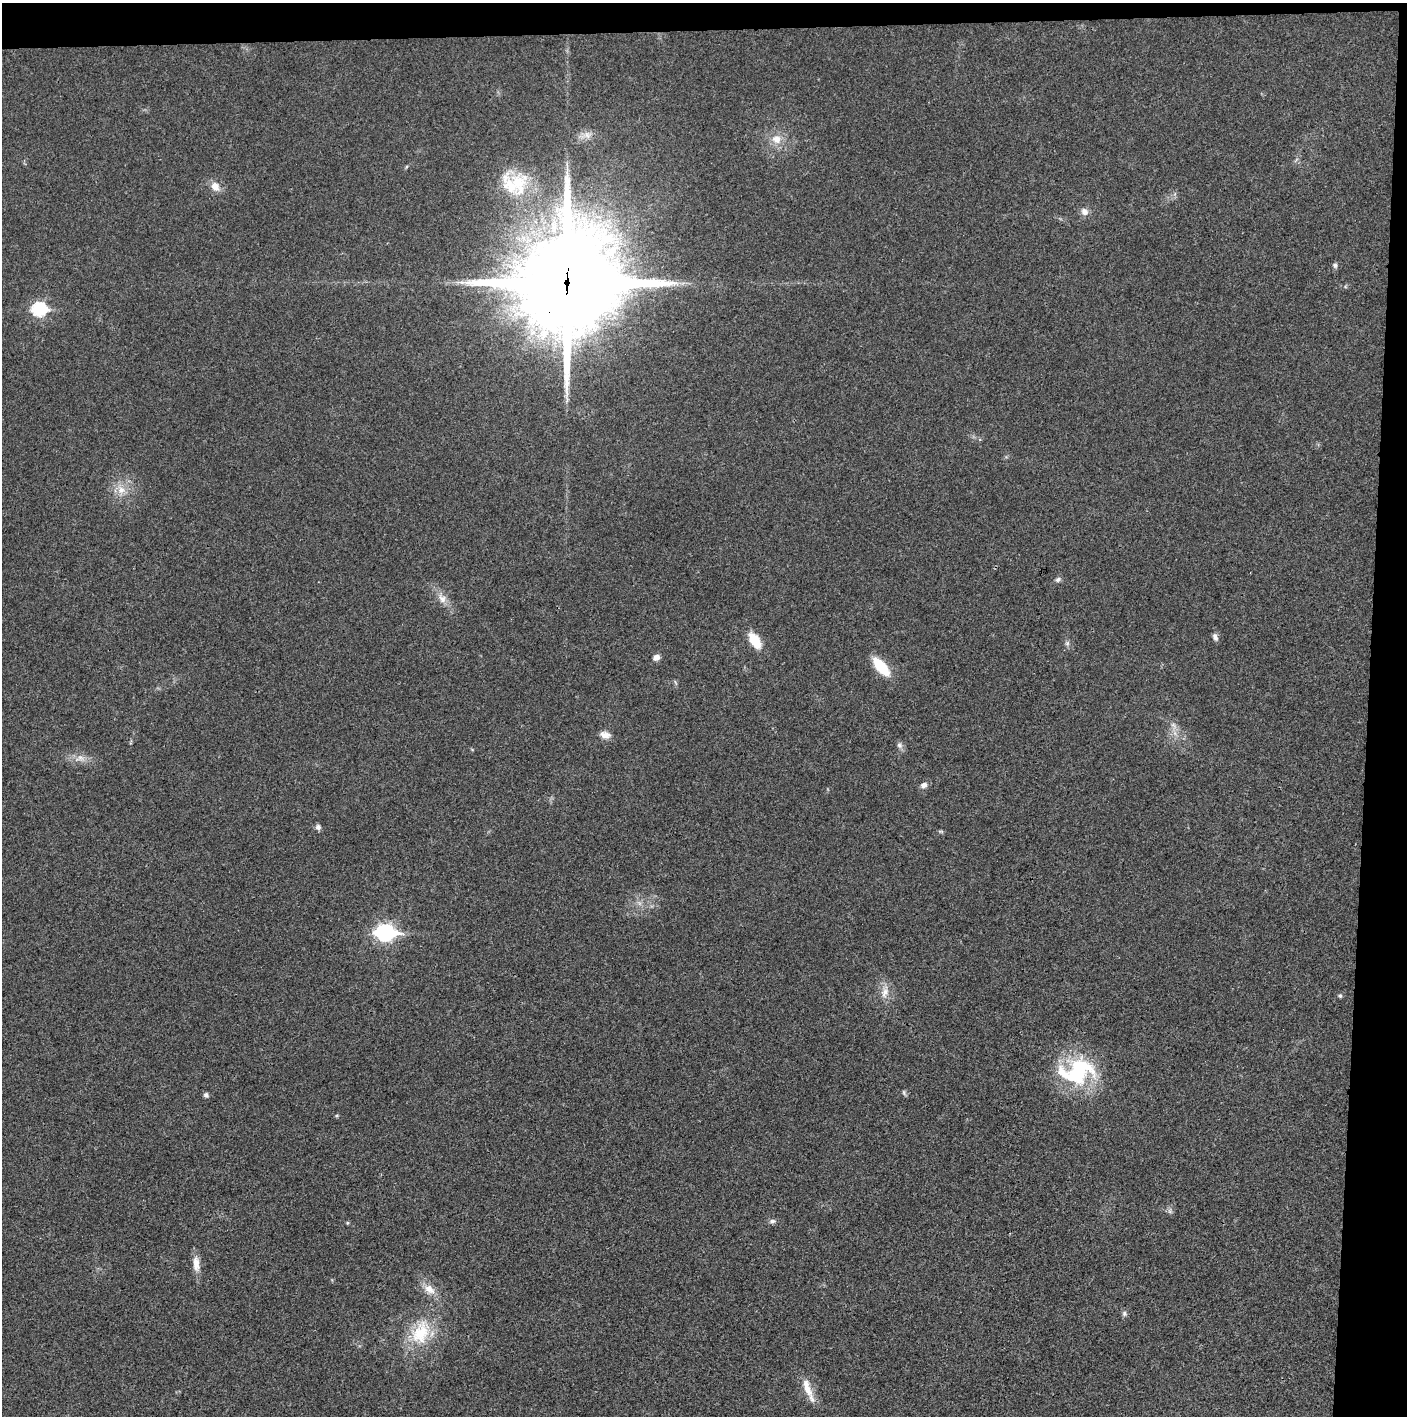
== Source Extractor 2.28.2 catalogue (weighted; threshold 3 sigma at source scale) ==
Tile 3 of 3 x 3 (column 3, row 1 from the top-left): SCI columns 2815-4219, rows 2830-4243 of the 4221 x 4243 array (HDU 1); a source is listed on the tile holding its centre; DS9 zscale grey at full resolution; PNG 1409 x 1418 px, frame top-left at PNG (2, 3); no overlay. Shown black and unused: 5% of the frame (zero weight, under 3 of 4 exposures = <1% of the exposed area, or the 3 px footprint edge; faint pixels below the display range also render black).
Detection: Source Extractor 2.28.2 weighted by HDU 2 'WHT'; one run over the whole footprint, this tile lists its part. Background 0.0189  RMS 0.005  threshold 0.0225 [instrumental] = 3 sigma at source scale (4.5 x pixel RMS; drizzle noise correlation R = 1.50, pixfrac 1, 0.05/0.05 arcsec/px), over >= 5 px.
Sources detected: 42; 1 too faint to see at this stretch — not listed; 1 inside a brighter listed object's ellipse — not listed separately; the other 40 listed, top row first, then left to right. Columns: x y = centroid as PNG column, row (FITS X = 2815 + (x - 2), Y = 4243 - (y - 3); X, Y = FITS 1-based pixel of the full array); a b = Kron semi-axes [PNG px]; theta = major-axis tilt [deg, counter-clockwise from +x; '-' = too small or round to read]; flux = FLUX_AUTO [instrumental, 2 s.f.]
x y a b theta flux
587 135 12 10 -8 3.8
776 139 13 12 - 6.3
406 167 6 3 71 0.55
517 183 39 27 -89 25
215 187 14 11 -59 4.6
1084 212 11 9 -51 2.9
1335 265 6 6 - 1.3
568 282 36 34 42 9800
39 309 8 7 - 72
121 490 14 11 -60 6
1058 580 8 6 26 1.4
442 598 14 11 -46 4.5
1215 637 9 6 -71 2
755 640 20 10 -57 11
1067 643 7 6 - 1.3
656 657 8 7 - 2.6
881 667 18 8 -49 20
675 683 9 3 -69 0.66
1174 726 12 6 -58 2.9
605 735 14 9 -13 3.7
899 745 10 7 -68 1.8
80 758 18 8 14 4.5
924 785 8 7 - 2.5
318 827 7 7 - 1.7
941 831 8 4 -8 0.73
639 903 7 5 -45 1.5
385 933 9 7 -1 160
885 992 20 10 81 5.6
1340 996 5 5 - 0.9
1077 1071 46 31 11 50
904 1092 8 4 -69 0.87
206 1095 6 5 - 1.3
337 1115 5 3 - 0.55
772 1221 9 6 7 1.5
347 1223 5 3 - 0.51
196 1264 22 9 -85 5.2
429 1289 17 12 -36 6
1124 1313 7 6 - 1.4
421 1332 37 25 66 25
807 1388 30 10 -71 7.9
Overlapping masked pixels (flux is a lower limit): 1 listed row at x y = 568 282